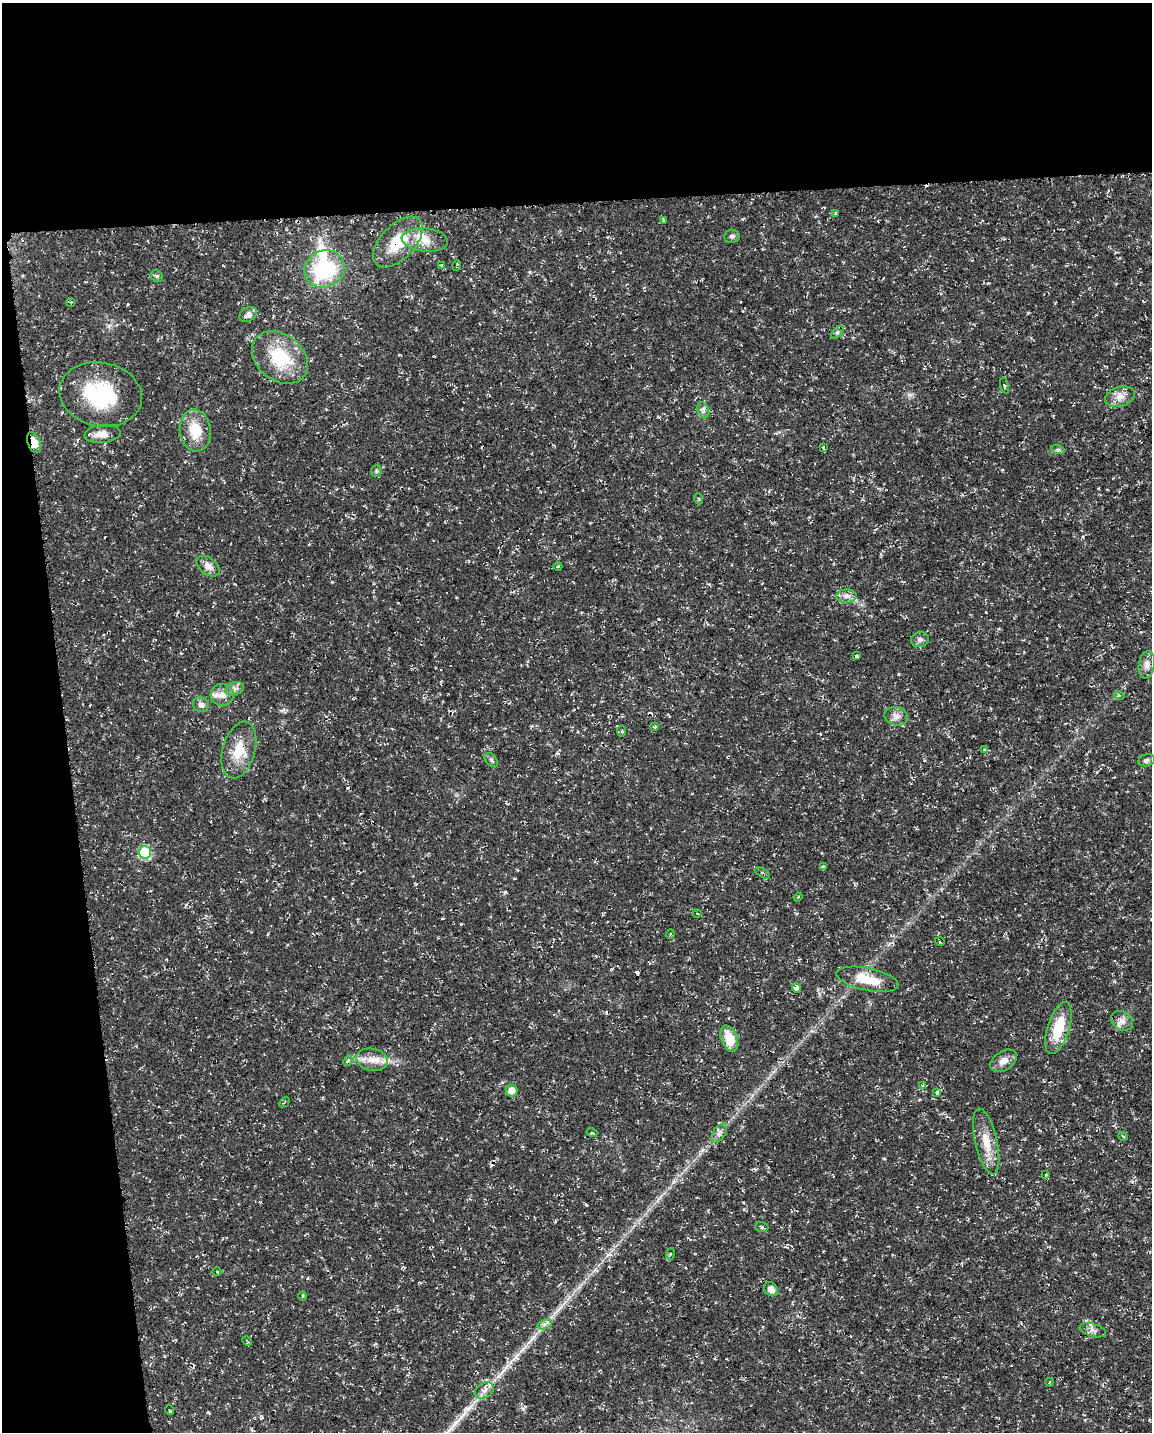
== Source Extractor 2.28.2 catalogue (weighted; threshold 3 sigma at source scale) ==
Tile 1 of 4 x 3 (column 1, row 1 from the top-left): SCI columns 1-1150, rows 2917-4346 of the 4598 x 4353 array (HDU 1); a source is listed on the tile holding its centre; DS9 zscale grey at full resolution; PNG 1154 x 1434 px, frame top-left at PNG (2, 3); each listed source drawn as its Kron ellipse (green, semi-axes under 4 px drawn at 4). Shown black and unused: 20% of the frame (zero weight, under 3 of 4 exposures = <1% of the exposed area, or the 3 px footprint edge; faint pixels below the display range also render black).
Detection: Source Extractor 2.28.2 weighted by HDU 2 'WHT'; one run over the whole footprint, this tile lists its part. Background 0.0193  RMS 0.0025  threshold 0.0111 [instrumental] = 3 sigma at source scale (4.5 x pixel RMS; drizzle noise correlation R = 1.50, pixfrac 1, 0.0396/0.0396 arcsec/px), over >= 5 px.
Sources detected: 91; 1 inside a brighter object's white glare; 8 cosmic-ray / hot-pixel residue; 1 long thin detection or spike segment (spike, bleed or trail) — neither listed nor drawn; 5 inside a brighter listed object's ellipse — not listed separately; the other 76 listed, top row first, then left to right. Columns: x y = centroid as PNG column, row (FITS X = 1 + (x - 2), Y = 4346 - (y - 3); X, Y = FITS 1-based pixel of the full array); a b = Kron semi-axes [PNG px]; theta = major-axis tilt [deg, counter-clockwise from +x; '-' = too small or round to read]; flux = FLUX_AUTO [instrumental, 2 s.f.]
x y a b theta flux
835 213 4 3 - 0.3
664 220 3 3 - 0.28
732 236 8 6 6 0.65
425 240 23 11 -5 3.8
398 242 31 17 46 8.1
441 265 4 3 - 0.25
457 265 5 3 - 0.32
324 269 20 18 27 19
157 276 6 5 - 0.46
71 302 4 3 - 0.21
248 314 9 6 31 1.5
837 332 7 4 45 0.54
280 357 31 23 -39 13
1005 386 8 3 -75 0.31
101 394 41 32 -10 20
1120 397 15 9 17 2.2
703 410 8 5 -67 0.74
195 430 21 15 -83 6.8
102 434 18 9 5 2.6
34 443 11 6 -71 3.5
823 448 4 3 - 1.5
1058 450 7 4 -18 0.41
376 471 6 5 - 0.36
699 499 5 3 - 0.26
208 566 13 8 -37 1.7
558 566 4 3 - 0.18
846 596 10 6 1 1.3
920 640 9 7 15 0.89
857 656 3 3 - 0.94
1147 665 14 8 81 1.5
234 689 10 6 19 0.98
222 695 11 11 - 2
1119 695 5 3 - 0.33
201 705 8 7 - 1
896 716 12 9 -14 1.5
655 727 4 3 - 0.38
622 731 5 4 - 0.36
239 750 29 16 74 6.3
984 750 4 4 - 0.24
491 760 8 5 -49 0.58
1147 760 8 6 13 0.76
145 852 6 6 - 23
823 867 4 3 - 0.46
762 873 8 3 -29 0.32
798 897 4 3 - 0.21
697 913 4 3 - 0.17
670 934 5 3 - 0.22
940 942 5 3 - 0.23
867 979 31 11 -12 6.2
796 988 5 4 - 0.91
1122 1021 11 9 -35 1.5
1058 1028 27 11 73 7.9
729 1039 14 8 -70 5.3
372 1060 16 11 -13 2.9
348 1061 5 4 - 0.38
1003 1061 14 9 35 1.9
923 1085 4 3 - 0.37
512 1091 6 5 - 3.4
937 1092 4 4 - 0.65
284 1102 6 2 45 0.24
592 1133 5 3 - 0.25
719 1133 10 6 57 1.1
1123 1136 5 3 - 0.19
986 1141 33 11 -77 4.9
1046 1175 4 3 - 0.26
762 1227 7 5 -3 0.53
670 1254 6 3 69 0.29
217 1272 4 3 - 0.16
771 1289 8 6 -48 1.5
303 1296 5 3 - 0.28
545 1324 7 4 18 0.75
1093 1330 13 6 -17 1.1
247 1341 5 4 - 0.28
1050 1382 4 3 - 0.21
484 1391 10 7 31 1.2
169 1410 5 3 - 0.21
Overlapping masked pixels (flux is a lower limit): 5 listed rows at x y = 398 242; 280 357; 34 443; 823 448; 239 750
Unlisted compact peaks at least as high as the median listed source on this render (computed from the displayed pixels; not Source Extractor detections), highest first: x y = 505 892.